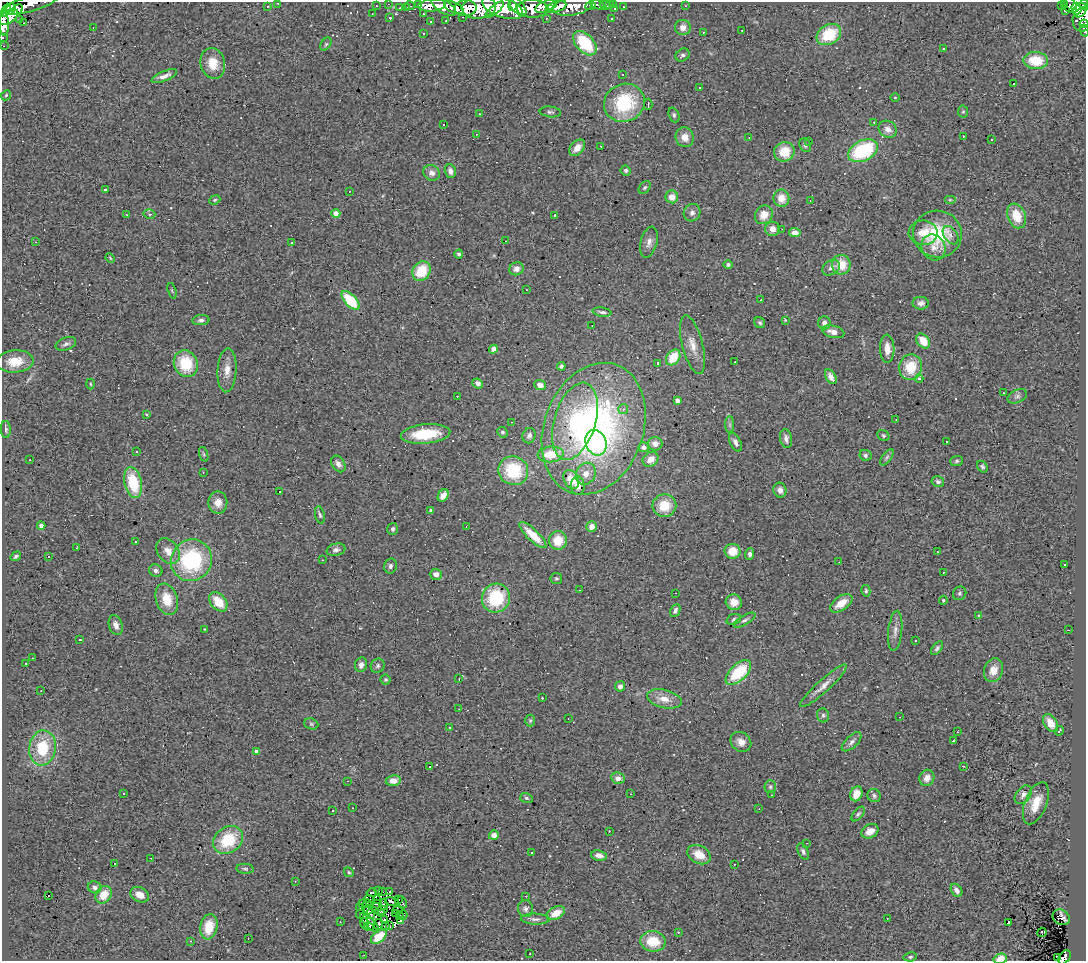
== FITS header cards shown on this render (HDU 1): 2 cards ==
NAXIS1  =                 1084
NAXIS2  =                  959

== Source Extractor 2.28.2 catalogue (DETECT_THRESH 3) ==
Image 1084 x 959 px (HDU 1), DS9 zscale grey, 1 PNG px = 1 image px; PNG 1088 x 963 px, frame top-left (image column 1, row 959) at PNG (2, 2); each listed source drawn as its Kron ellipse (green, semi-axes under 4 px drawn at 4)
Background 0.942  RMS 0.21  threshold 0.642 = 3 sigma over >= 5 px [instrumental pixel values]
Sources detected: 377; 5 with non-positive FLUX_AUTO (blend fragments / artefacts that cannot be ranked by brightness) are neither listed nor drawn; the other 372 listed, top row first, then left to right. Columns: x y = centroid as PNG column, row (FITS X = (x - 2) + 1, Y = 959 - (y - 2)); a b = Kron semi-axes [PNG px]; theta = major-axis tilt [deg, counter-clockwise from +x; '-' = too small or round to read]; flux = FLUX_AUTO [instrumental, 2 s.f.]
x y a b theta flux
31 3 29 8 17 570
278 3 3 2 - 18
388 4 2 2 - 9.7
614 4 3 3 - 29
1065 4 3 2 - 24
419 5 4 3 - 120
432 5 14 6 6 800
597 5 7 4 -19 98
605 5 5 3 - 69
609 5 3 3 - 23
1069 5 9 6 -50 350
1084 5 5 4 - 150
267 6 3 2 - 21
376 6 2 2 - 12
410 6 5 2 - 26
443 6 15 6 -34 880
512 6 5 3 - 310
546 6 11 5 23 830
573 6 20 9 10 770
591 6 5 4 - 46
685 6 3 2 - 13
1062 6 3 2 - 8.9
479 7 17 11 7 2500
503 7 21 10 -19 3000
518 7 11 6 -49 750
557 7 9 5 16 1100
623 7 3 3 - 13
400 8 3 2 - 17
406 8 3 2 - 10
454 8 10 5 -27 830
466 8 11 8 -1 1300
549 8 3 3 - 440
1077 8 6 5 - 1200
11 9 5 5 - 1000
532 9 15 9 -2 1600
615 9 3 3 - 31
6 10 7 3 67 790
17 10 6 4 48 470
495 10 11 3 41 620
1080 10 8 6 52 1600
1065 11 3 2 - 21
372 14 3 2 - 15
423 14 3 2 - 22
8 17 11 6 35 2200
463 17 3 2 - 15
390 18 3 3 - 18
546 18 2 2 - 12
19 19 2 2 - 7.1
611 19 3 2 - 20
1083 19 12 10 75 610
446 21 2 2 - 10
431 22 3 2 - 14
4 23 12 5 -86 710
24 23 2 2 - 8.2
1084 24 4 4 - 83
93 27 2 2 - 7.6
683 27 8 7 - 100
742 30 2 2 - 12
1084 31 6 2 -78 75
703 32 3 3 - 15
423 33 3 2 - 19
829 35 13 9 31 580
2 37 3 2 - 31
585 43 14 8 -48 720
326 44 7 4 58 23
4 46 2 2 - 11
943 49 3 3 - 13
683 55 7 6 - 45
1036 60 12 8 -3 430
213 63 15 12 -75 250
623 75 2 2 - 9.4
164 76 14 5 23 81
1013 84 2 2 - 12
699 87 3 3 - 26
6 95 6 4 46 19
895 98 4 3 - 11
624 103 21 19 26 940
648 104 5 2 - 23
550 112 11 5 -6 37
963 112 6 5 - 23
479 114 3 2 - 18
674 115 8 5 -69 32
874 122 3 2 - 13
443 124 3 2 - 14
888 129 9 8 - 90
476 134 3 2 - 11
963 136 2 2 - 7.5
685 137 10 9 - 140
749 138 2 2 - 11
992 139 3 3 - 50
808 142 4 3 - 19
805 145 7 5 -64 34
601 146 3 2 - 28
577 148 9 6 47 130
863 151 16 10 27 1200
784 152 10 9 - 360
626 170 5 5 - 29
450 171 7 5 -75 70
432 173 8 7 - 84
645 188 7 5 50 28
105 190 3 3 - 86
349 191 2 2 - 7.5
672 197 6 6 - 140
781 198 8 8 - 170
215 200 6 4 22 20
810 200 2 2 - 9.5
950 200 6 4 0 17
336 213 4 4 - 180
692 213 9 8 - 64
149 214 6 4 -14 29
126 215 3 2 - 9.2
555 215 3 2 - 20
764 215 10 8 52 180
1016 216 13 9 -69 300
773 229 7 7 - 93
782 229 2 2 - 8.1
795 233 6 4 -6 110
923 233 14 12 -1 220
937 234 24 23 - 850
951 235 10 6 -56 63
506 241 3 2 - 18
36 242 3 3 - 10
649 242 16 8 76 88
292 243 3 3 - 42
934 247 13 11 -57 130
459 254 4 4 - 28
110 258 5 3 - 14
728 265 4 4 - 32
841 265 10 9 - 280
831 268 9 7 33 69
516 269 7 6 - 84
421 271 10 8 55 440
527 290 3 2 - 9.2
172 291 8 3 -72 18
350 300 11 6 -47 540
761 300 3 2 - 14
921 303 8 6 2 69
602 312 9 4 -10 43
201 320 8 5 6 41
785 320 4 3 - 12
760 323 6 5 - 27
824 323 6 6 - 67
592 325 2 2 - 12
833 332 11 6 -15 110
923 341 8 6 -52 240
66 344 11 6 21 53
693 345 30 10 -75 210
493 349 4 4 - 85
887 349 14 7 -88 150
673 357 9 6 52 370
15 361 18 11 4 300
735 362 2 2 - 8.4
658 363 3 3 - 25
186 364 14 11 -65 570
561 366 4 4 - 36
910 367 13 11 77 390
227 370 22 9 87 160
831 377 8 5 -60 100
919 378 4 3 - 29
478 383 5 4 - 60
90 384 5 3 - 16
540 385 6 5 - 100
1003 393 3 2 - 35
457 396 3 2 - 25
1017 396 10 6 26 47
677 400 4 4 - 56
623 409 5 5 - 34
146 414 4 3 - 14
896 420 2 2 - 11
575 421 40 20 73 1300
512 422 2 2 - 7.2
730 425 8 4 -90 35
6 429 8 5 -87 31
594 429 68 49 70 5500
502 432 5 5 - 23
426 434 25 9 5 580
529 436 8 6 69 45
883 436 6 5 - 26
786 439 9 6 -80 70
946 441 3 2 - 17
735 442 10 5 -63 61
596 443 13 10 -67 480
655 444 7 6 - 100
644 447 5 5 - 72
136 451 3 2 - 25
204 454 7 3 -72 19
551 454 13 8 5 370
865 455 6 5 - 34
887 457 9 4 55 36
650 459 8 7 - 140
30 460 2 2 - 11
957 461 6 5 - 27
338 464 9 6 -57 82
982 467 6 5 - 32
513 471 15 14 - 830
203 472 2 2 - 8.9
586 474 11 9 63 140
571 480 10 7 -62 160
133 482 16 8 -79 630
938 482 6 5 - 44
578 486 9 6 -86 120
780 490 7 6 - 75
279 492 3 3 - 270
443 495 6 5 - 140
218 502 11 9 -88 140
664 506 12 11 - 380
431 511 4 4 - 36
320 515 9 4 -78 30
41 526 4 4 - 48
466 527 2 2 - 7.9
592 527 5 5 - 120
393 529 6 5 - 34
533 535 18 6 -44 300
558 540 9 9 - 300
136 542 3 3 - 24
77 548 2 2 - 7.9
336 550 9 6 14 52
168 551 14 10 -51 160
733 551 8 7 - 260
937 552 4 2 - 8.2
750 554 6 4 87 38
16 556 6 4 34 31
48 556 3 2 - 13
191 560 21 20 - 1400
322 560 3 2 - 9
839 562 2 2 - 7.1
1064 564 2 2 - 11
390 566 7 6 - 42
156 570 7 6 - 47
943 572 3 2 - 17
436 574 6 5 - 78
556 578 6 5 - 24
579 590 2 2 - 7.3
866 591 6 4 -77 23
675 593 2 2 - 11
960 593 7 6 - 31
496 598 14 14 - 820
167 599 16 11 -72 310
943 600 4 4 - 19
218 602 11 7 -50 330
734 602 8 7 - 180
841 603 12 6 35 210
675 611 7 4 64 46
978 615 3 3 - 52
734 619 7 5 21 36
745 620 12 4 31 47
116 625 10 6 -72 95
204 629 3 2 - 10
1068 630 3 2 - 20
895 631 20 7 84 100
80 640 3 2 - 12
916 641 3 2 - 17
937 648 8 4 54 36
32 658 2 2 - 13
26 663 3 2 - 25
361 665 7 6 - 66
378 666 7 6 - 34
993 670 12 9 71 160
738 672 16 8 43 670
459 679 3 2 - 12
386 680 5 5 - 24
620 686 5 5 - 53
823 686 31 6 42 130
41 691 2 2 - 7.2
542 698 3 3 - 17
664 699 18 9 -14 190
459 709 2 2 - 9.2
823 715 7 6 - 35
900 717 3 2 - 13
568 719 2 2 - 10
530 721 6 5 - 21
1050 723 10 6 -57 190
311 724 7 5 -22 25
449 728 2 2 - 13
1059 731 5 2 - 30
957 732 2 2 - 9.4
954 740 4 3 - 52
741 742 11 9 -41 110
852 742 12 6 44 61
43 748 18 13 82 560
256 751 4 3 - 84
963 766 3 2 - 13
430 767 3 2 - 11
618 778 7 5 -10 89
927 778 8 7 - 110
348 781 3 3 - 10
393 781 7 5 9 110
770 787 6 5 - 28
123 793 3 3 - 56
630 794 2 2 - 12
856 794 7 6 - 170
772 795 3 2 - 47
1023 795 10 7 50 70
874 796 7 6 - 32
526 798 6 5 - 25
1036 803 22 11 68 280
353 808 2 2 - 7.4
759 809 3 2 - 14
333 810 3 3 - 34
858 814 8 5 50 30
609 831 3 3 - 12
870 831 9 6 27 150
494 835 5 5 - 81
228 840 16 12 37 660
807 843 3 2 - 28
803 851 9 5 -65 43
531 853 3 2 - 28
699 855 12 9 -28 230
599 856 8 5 -8 82
151 858 2 2 - 11
115 863 2 2 - 4.5
734 865 2 2 - 9.3
245 869 9 5 -6 29
349 872 5 4 - 21
295 881 2 2 - 7.9
95 887 7 6 - 67
956 890 7 5 -57 64
378 891 3 2 - 13
382 891 2 2 - 7.8
390 892 3 2 - 23
372 893 5 2 - 16
104 895 9 7 56 220
140 895 10 7 -28 140
49 896 3 2 - 40
526 896 2 2 - 61
370 899 5 2 - 17
376 899 2 2 - 7
398 899 3 2 - 0.75
392 902 7 3 -14 38
402 902 6 2 -66 24
363 904 2 2 - 10
367 904 4 2 - 12
377 904 5 2 - 7.1
384 904 5 2 - 11
359 907 4 2 - 13
526 909 8 7 - 60
368 910 5 3 - 1.2
382 910 6 3 16 8
398 910 5 2 - 14
556 913 9 6 28 210
360 914 4 3 - 53
371 914 5 2 - 15
382 914 4 2 - 13
395 914 2 2 - 8.5
403 915 5 4 - 21
400 916 2 2 - 9.3
1061 917 9 7 -33 69
887 918 2 2 - 9.2
535 919 14 5 -2 61
385 920 4 3 - 11
400 921 3 3 - 19
340 922 2 2 - 9.2
370 923 13 5 -46 14
1009 923 4 3 - 71
365 924 6 3 -69 29
378 925 5 3 - 11
386 926 3 2 - 8.1
389 926 4 2 - 0.044
209 927 13 8 79 330
369 927 5 3 - 40
678 932 3 2 - 140
1042 932 4 4 - 43
379 937 9 5 40 340
248 939 3 2 - 11
191 941 3 2 - 23
653 941 13 10 -7 390
530 954 2 2 - 11
364 955 3 2 - 8.1
910 957 6 4 10 26
1057 957 3 2 - 20
1065 957 8 5 54 310
1000 959 7 5 14 160
At the frame edge (FLAGS 8, measured only in part): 10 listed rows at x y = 31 3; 278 3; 1084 5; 1083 19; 4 23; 1084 24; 1084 31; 2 37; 1065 957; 1000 959
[5 non-positive-flux detections neither listed nor drawn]